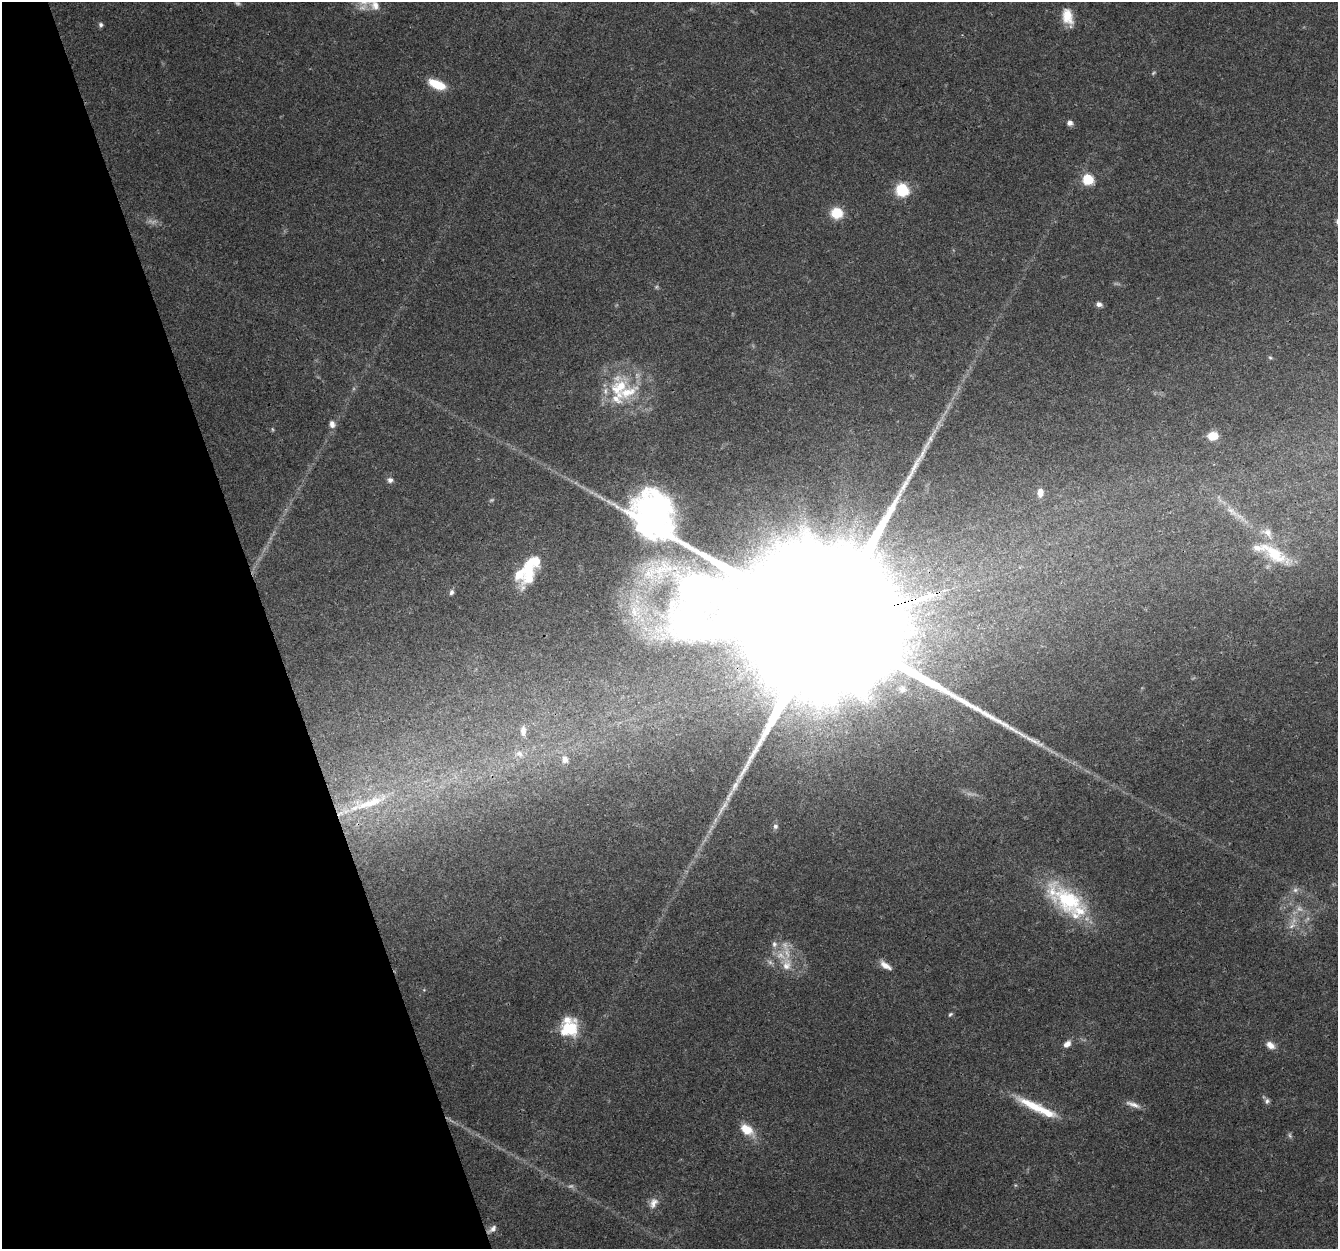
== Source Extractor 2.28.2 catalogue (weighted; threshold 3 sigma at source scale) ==
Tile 5 of 4 x 4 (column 1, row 2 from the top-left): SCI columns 2-1337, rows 2612-3858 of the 5345 x 5167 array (HDU 1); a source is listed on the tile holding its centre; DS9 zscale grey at full resolution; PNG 1340 x 1251 px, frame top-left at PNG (2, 2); no overlay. Shown black and unused: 20% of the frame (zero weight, under 3 of 4 exposures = <1% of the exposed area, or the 3 px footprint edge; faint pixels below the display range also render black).
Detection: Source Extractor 2.28.2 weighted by HDU 2 'WHT'; one run over the whole footprint, this tile lists its part. Background 0.0796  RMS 0.0052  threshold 0.0236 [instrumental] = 3 sigma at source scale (4.5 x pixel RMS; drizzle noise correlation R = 1.50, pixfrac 1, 0.0396/0.0396 arcsec/px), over >= 5 px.
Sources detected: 67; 10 too faint to see at this stretch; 1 inside a brighter object's white glare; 1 long thin detection or spike segment (spike, bleed or trail) — not listed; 11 inside a brighter listed object's ellipse — not listed separately; the other 44 listed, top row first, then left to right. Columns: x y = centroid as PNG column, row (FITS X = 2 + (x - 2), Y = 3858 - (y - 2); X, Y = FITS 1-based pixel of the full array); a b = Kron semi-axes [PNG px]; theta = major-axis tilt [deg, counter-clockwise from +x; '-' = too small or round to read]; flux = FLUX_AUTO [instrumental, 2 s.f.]
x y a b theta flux
364 2 18 10 0 7.8
1068 17 20 11 -74 9.2
101 25 6 5 - 1.2
437 84 20 9 -23 12
1070 123 6 5 - 2.7
1088 179 6 6 - 30
902 190 7 7 - 56
837 213 12 11 - 13
1099 304 7 6 - 1.9
1270 358 5 5 - 0.77
619 387 30 19 34 24
332 424 9 7 -75 2.6
1213 436 9 7 10 8.2
390 480 7 7 - 1.8
1040 493 11 7 87 3.4
1232 511 24 9 -41 7.6
1274 553 47 16 -33 23
528 569 38 13 88 17
451 592 7 5 72 1.4
634 611 16 9 -71 7
827 624 110 38 12 84000
902 689 9 8 - 2.4
523 731 12 7 86 3.3
519 754 11 8 -33 3.1
565 760 7 6 - 2.9
370 803 50 10 19 17
723 808 35 6 57 7.4
775 826 7 6 - 1.5
1068 900 55 30 -41 47
1292 926 11 4 32 2
774 944 9 8 - 2.4
787 965 19 12 88 7.7
885 965 16 7 -34 3.9
950 1014 7 4 44 0.88
569 1029 21 17 31 21
1067 1044 10 7 42 3.2
1270 1045 12 8 -36 3.9
1267 1101 8 6 78 1.6
1133 1104 21 6 -19 3.5
1034 1106 47 10 -27 18
747 1130 17 10 -37 9.8
1290 1135 8 5 -71 1.1
653 1203 15 10 59 4
492 1229 14 6 38 2.5
Overlapping masked pixels (flux is a lower limit): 2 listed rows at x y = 827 624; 492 1229
Isophote crosses this tile's border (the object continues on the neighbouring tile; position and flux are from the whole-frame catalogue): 1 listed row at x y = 364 2